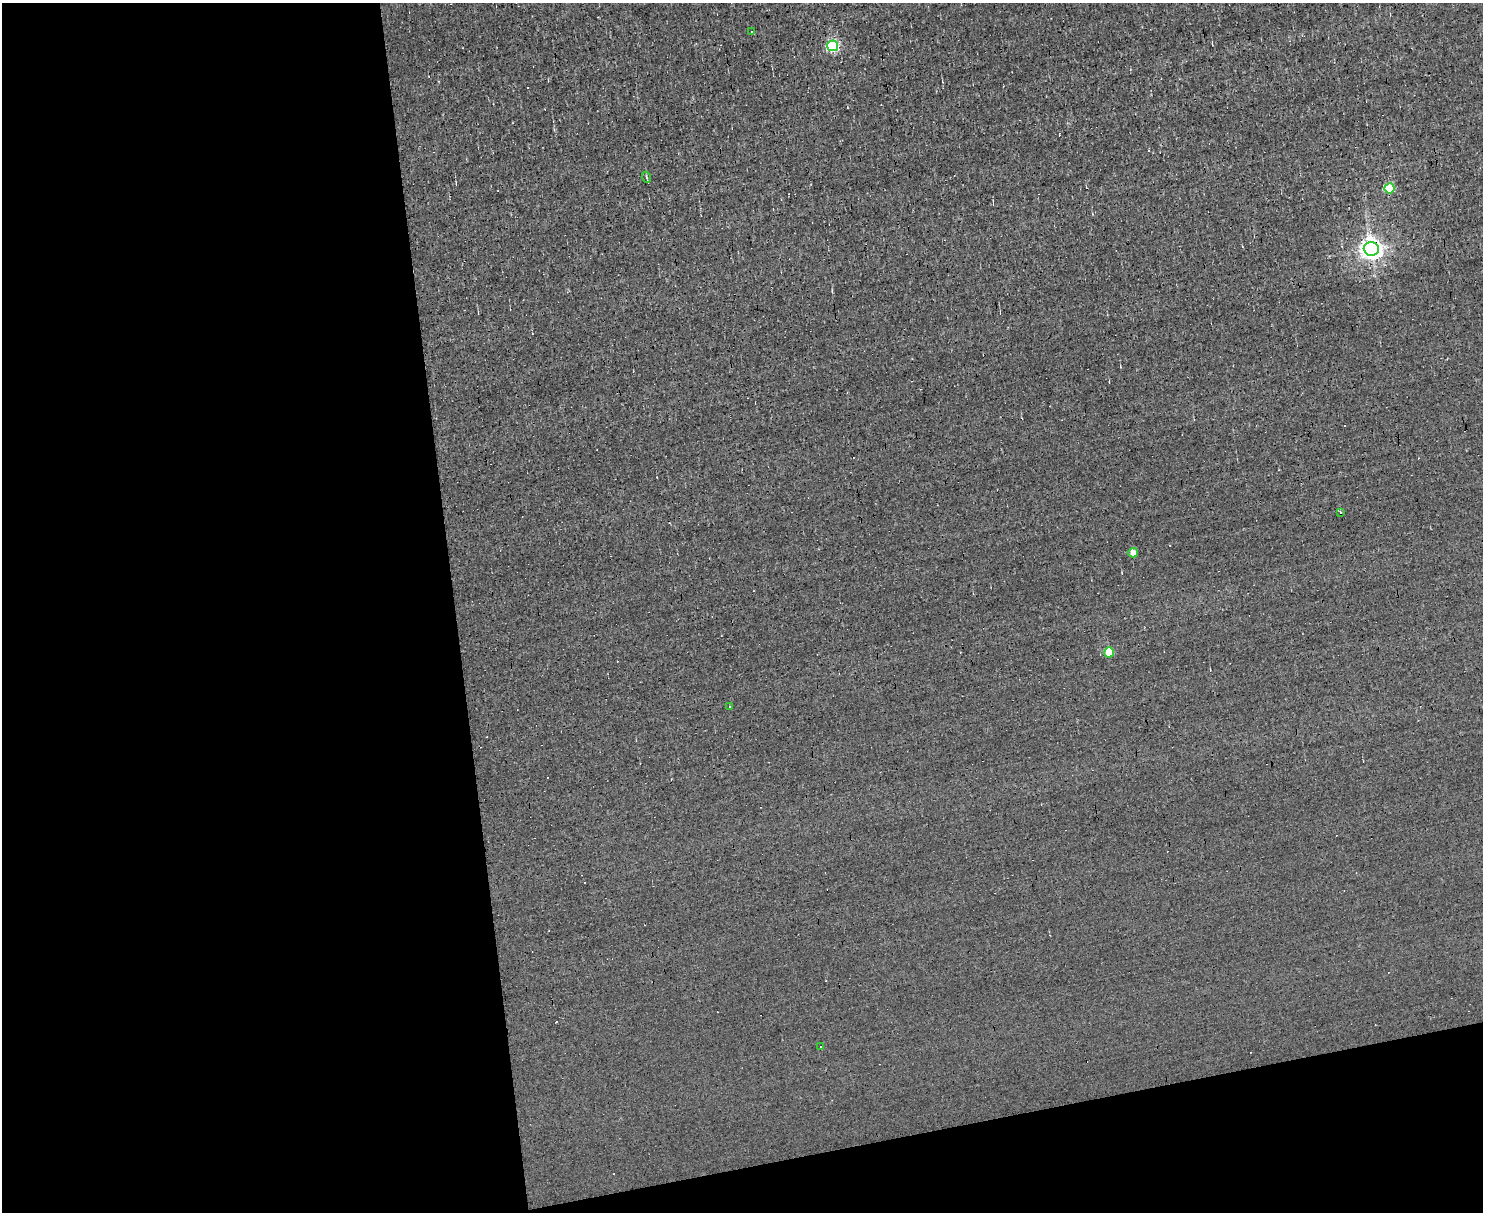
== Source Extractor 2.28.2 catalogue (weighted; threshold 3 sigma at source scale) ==
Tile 10 of 3 x 4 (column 1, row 4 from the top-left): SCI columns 132-1612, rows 1-1210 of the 4820 x 4839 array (HDU 1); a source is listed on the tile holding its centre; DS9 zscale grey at full resolution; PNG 1485 x 1214 px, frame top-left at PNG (2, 3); each listed source drawn as its Kron ellipse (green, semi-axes under 4 px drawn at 4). Shown black and unused: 36% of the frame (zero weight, under 3 of 4 exposures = <1% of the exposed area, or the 3 px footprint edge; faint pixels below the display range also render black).
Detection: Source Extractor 2.28.2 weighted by HDU 2 'WHT'; one run over the whole footprint, this tile lists its part. Background 0.00107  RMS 0.037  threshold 0.167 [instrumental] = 3 sigma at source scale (4.5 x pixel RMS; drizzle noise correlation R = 1.50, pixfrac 1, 0.05/0.05 arcsec/px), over >= 5 px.
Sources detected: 17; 7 cosmic-ray / hot-pixel residue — neither listed nor drawn; the other 10 listed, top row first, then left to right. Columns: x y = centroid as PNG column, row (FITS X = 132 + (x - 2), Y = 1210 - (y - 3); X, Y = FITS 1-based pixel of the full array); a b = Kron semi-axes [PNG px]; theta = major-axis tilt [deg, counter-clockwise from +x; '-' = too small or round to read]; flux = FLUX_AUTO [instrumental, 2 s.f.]
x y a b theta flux
751 32 3 2 - 4
833 46 5 5 - 480
646 177 5 3 - 4.2
1389 188 5 5 - 240
1371 249 7 7 - 2300
1341 513 3 3 - 55
1133 553 5 4 - 28
1109 652 5 5 - 84
730 707 3 2 - 6
820 1046 3 2 - 5.6
Overlapping masked pixels (flux is a lower limit): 1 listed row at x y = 1371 249